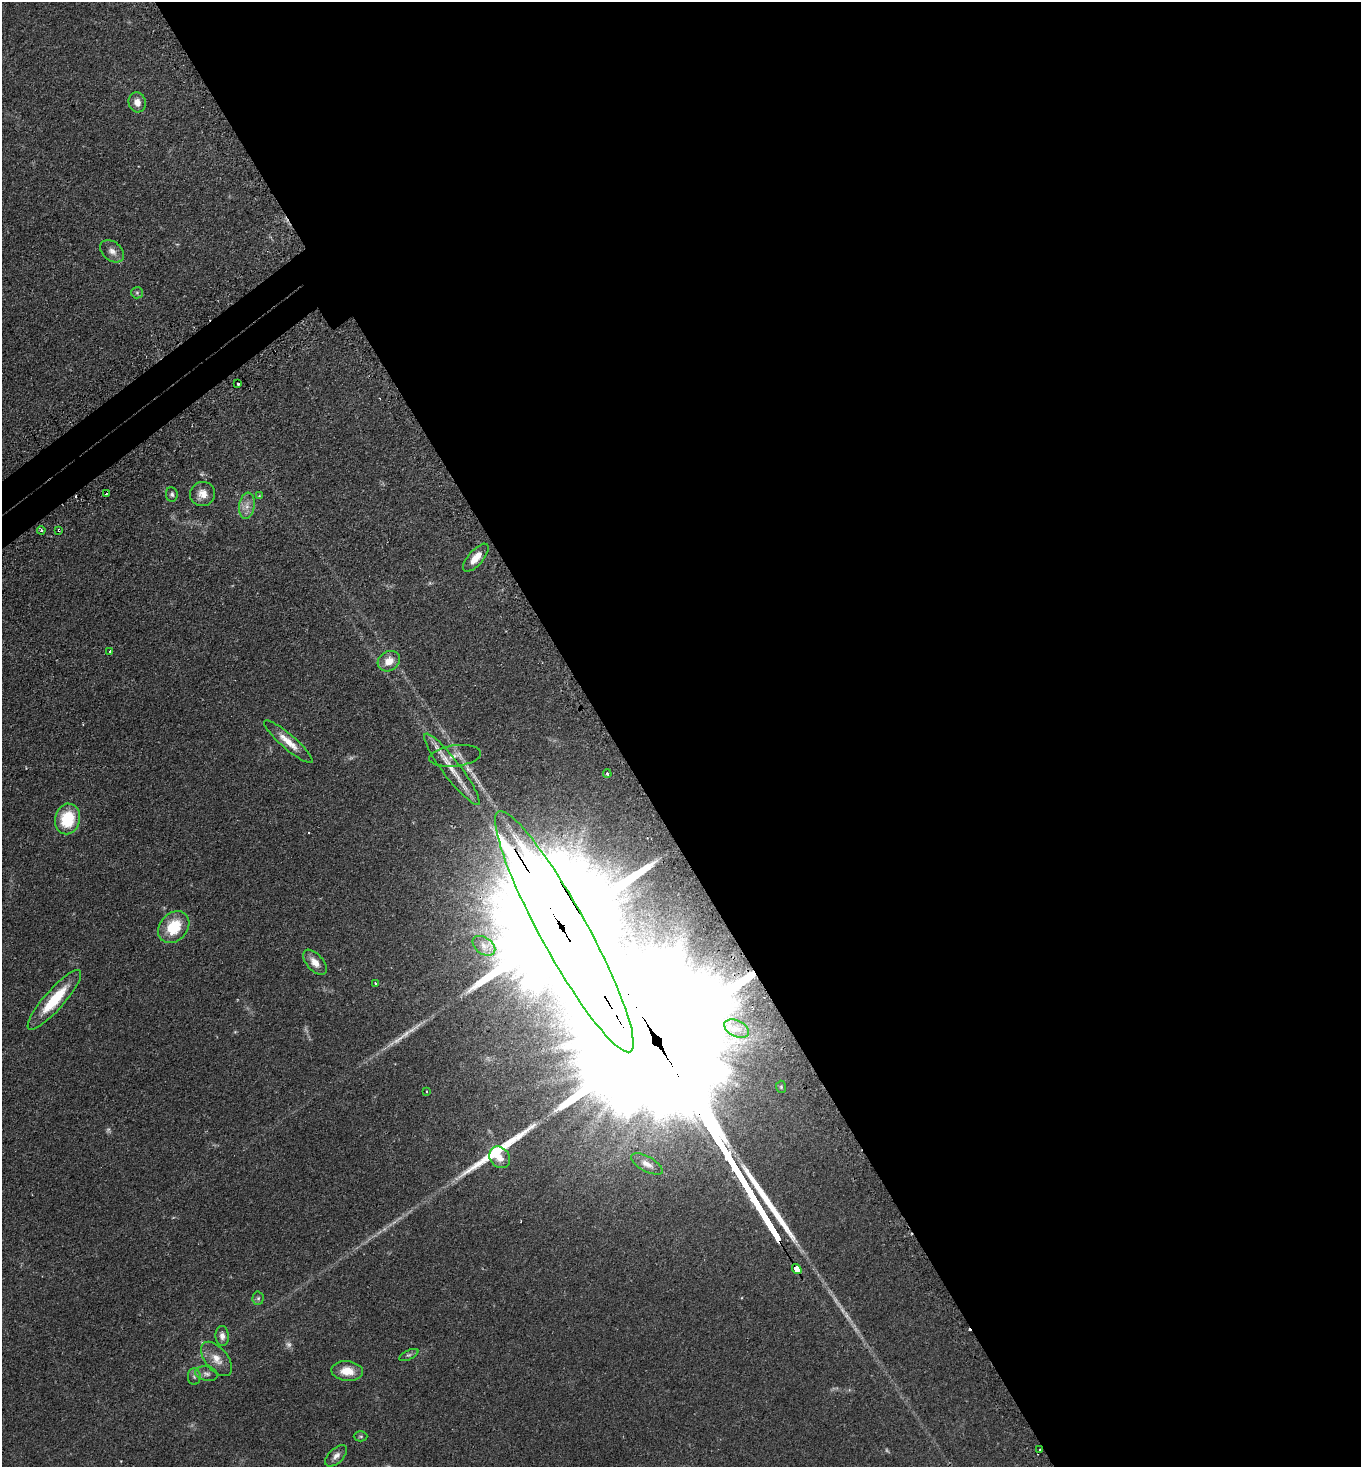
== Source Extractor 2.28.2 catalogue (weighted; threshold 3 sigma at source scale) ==
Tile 8 of 4 x 4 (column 4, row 2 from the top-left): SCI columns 4264-5622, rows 2980-4444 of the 5949 x 5957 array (HDU 1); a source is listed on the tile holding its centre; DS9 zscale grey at full resolution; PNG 1363 x 1469 px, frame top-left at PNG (2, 2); each listed source drawn as its Kron ellipse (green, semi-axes under 4 px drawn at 4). Shown black and unused: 57% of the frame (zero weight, under 2 of 3 exposures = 4% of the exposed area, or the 3 px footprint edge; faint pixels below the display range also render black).
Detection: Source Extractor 2.28.2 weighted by HDU 2 'WHT'; one run over the whole footprint, this tile lists its part. Background 0.0978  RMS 0.0055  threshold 0.0249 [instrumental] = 3 sigma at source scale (4.5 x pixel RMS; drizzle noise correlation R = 1.50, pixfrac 1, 0.05/0.05 arcsec/px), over >= 5 px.
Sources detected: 52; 3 too faint to see at this stretch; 3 cosmic-ray / hot-pixel residue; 4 long thin detections or spike segments (spike, bleed or trail) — neither listed nor drawn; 1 inside a brighter listed object's ellipse — not listed separately; the other 41 listed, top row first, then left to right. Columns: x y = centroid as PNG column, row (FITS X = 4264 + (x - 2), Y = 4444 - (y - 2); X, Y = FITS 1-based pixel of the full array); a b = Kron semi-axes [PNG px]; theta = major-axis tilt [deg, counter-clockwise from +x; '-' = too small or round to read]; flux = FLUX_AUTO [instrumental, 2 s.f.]
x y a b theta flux
137 102 10 8 -74 4.1
112 251 13 9 -39 3.3
137 293 6 5 - 0.93
238 384 3 2 - 1.2
106 494 3 2 - 0.43
172 494 7 6 - 1.3
203 494 13 12 - 5.6
259 496 4 4 - 0.53
247 506 13 7 82 4
41 530 4 3 - 0.8
59 530 3 2 - 0.44
476 558 17 7 49 6.7
110 651 3 3 - 0.63
389 661 12 9 35 6.5
288 742 31 7 -41 7.9
455 756 26 10 7 5.8
452 769 44 9 -53 11
607 774 4 3 - 0.93
67 819 15 12 78 22
174 927 17 13 48 19
564 932 137 23 -61 49000
484 946 12 8 -36 3.6
315 962 15 8 -48 5.4
375 983 3 2 - 0.79
54 1000 39 10 49 23
737 1029 13 8 -26 4
781 1087 6 5 - 0.74
426 1091 3 2 - 0.47
500 1157 11 9 -52 5.4
647 1164 17 7 -28 3.6
797 1269 5 3 - 410
258 1298 6 5 - 1
222 1336 10 6 -86 2.9
409 1355 10 4 25 1.3
216 1359 20 11 -50 6.3
347 1371 16 10 -5 8.6
206 1374 11 7 -12 2.1
194 1377 8 6 -90 1.4
361 1436 7 5 -1 0.84
1040 1449 3 2 - 0.65
336 1456 13 7 44 2.9
Overlapping masked pixels (flux is a lower limit): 4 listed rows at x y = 59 530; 564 932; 797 1269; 1040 1449